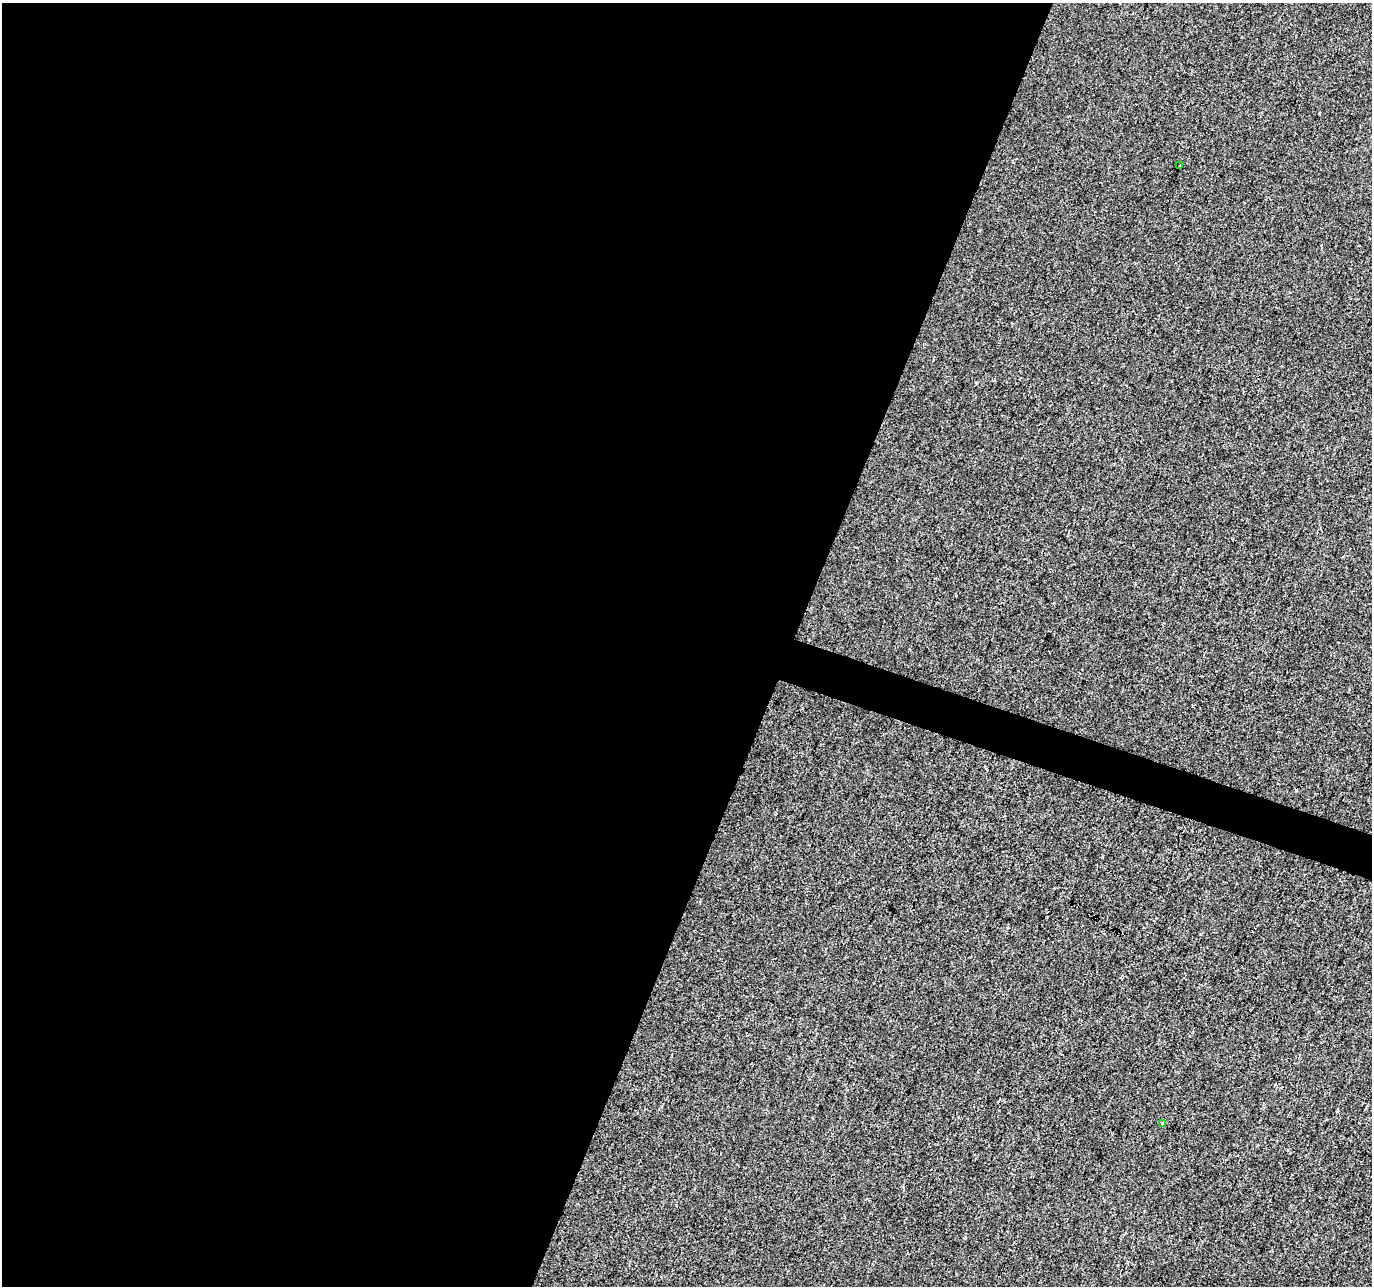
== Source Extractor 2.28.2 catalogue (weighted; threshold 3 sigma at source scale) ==
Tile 5 of 4 x 4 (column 1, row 2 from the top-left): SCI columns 7-1376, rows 2848-4131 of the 5486 x 5628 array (HDU 1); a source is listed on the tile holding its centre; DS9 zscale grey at full resolution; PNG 1374 x 1288 px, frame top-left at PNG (2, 3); each listed source drawn as its Kron ellipse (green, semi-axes under 4 px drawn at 4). Shown black and unused: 59% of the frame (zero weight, under 2 of 3 exposures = <1% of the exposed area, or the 3 px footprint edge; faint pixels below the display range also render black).
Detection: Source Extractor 2.28.2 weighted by HDU 2 'WHT'; one run over the whole footprint, this tile lists its part. Background 0.00144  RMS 0.0047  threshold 0.0211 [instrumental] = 3 sigma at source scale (4.5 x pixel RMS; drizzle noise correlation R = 1.50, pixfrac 1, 0.0396/0.0396 arcsec/px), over >= 5 px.
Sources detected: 3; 1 cosmic-ray / hot-pixel residue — neither listed nor drawn; the other 2 listed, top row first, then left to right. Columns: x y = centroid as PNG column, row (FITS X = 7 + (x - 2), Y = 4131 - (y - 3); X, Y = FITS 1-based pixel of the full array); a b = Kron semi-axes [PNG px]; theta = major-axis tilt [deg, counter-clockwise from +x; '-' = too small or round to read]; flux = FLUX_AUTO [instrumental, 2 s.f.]
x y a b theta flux
1180 166 3 3 - 2.2
1163 1124 3 3 - 0.73